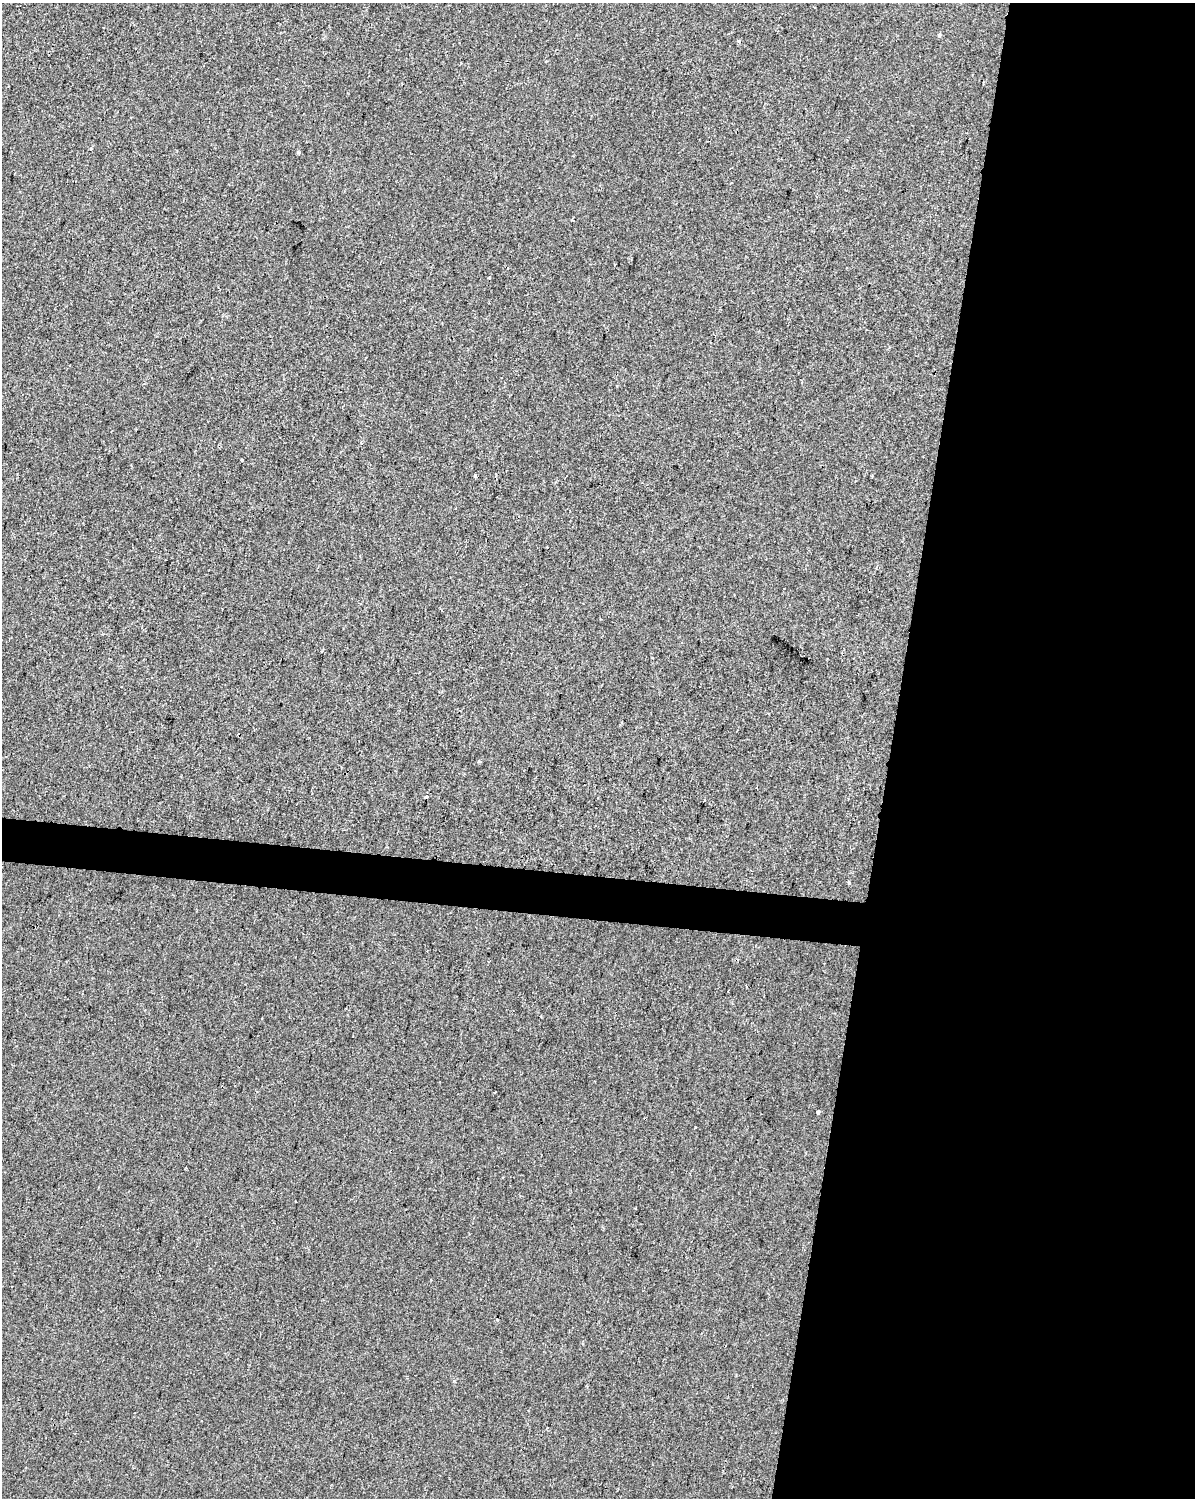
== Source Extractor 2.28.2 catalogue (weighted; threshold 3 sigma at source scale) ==
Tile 8 of 4 x 3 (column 4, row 2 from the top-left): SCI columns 3579-4771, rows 1721-3216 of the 4778 x 4994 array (HDU 1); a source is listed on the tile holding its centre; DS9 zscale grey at full resolution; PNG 1197 x 1500 px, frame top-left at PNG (2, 3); no overlay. Shown black and unused: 28% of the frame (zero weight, under 2 of 3 exposures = <1% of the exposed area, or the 3 px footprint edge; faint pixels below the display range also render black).
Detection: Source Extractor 2.28.2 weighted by HDU 2 'WHT'; one run over the whole footprint, this tile lists its part. Background -1.15e-04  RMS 0.0042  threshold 0.0191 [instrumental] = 3 sigma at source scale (4.5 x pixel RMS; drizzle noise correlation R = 1.50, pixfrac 1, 0.0396/0.0396 arcsec/px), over >= 5 px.
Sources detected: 15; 3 cosmic-ray / hot-pixel residue — not listed; the other 12 listed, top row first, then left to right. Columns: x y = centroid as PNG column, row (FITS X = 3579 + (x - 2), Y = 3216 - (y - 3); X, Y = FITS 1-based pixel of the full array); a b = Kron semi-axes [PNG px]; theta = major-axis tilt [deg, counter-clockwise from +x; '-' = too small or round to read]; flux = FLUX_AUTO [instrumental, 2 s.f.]
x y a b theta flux
939 35 5 4 - 0.73
739 41 4 4 - 0.7
298 152 4 4 - 0.56
490 277 5 3 - 0.34
475 475 3 3 - 1.1
757 788 3 2 - 0.49
426 797 3 3 - 4
704 800 3 2 - 0.42
849 882 5 4 - 0.48
746 986 3 2 - 0.39
818 1112 4 3 - 3.7
547 1428 3 2 - 0.34
Unlisted compact peaks at least as high as the median listed source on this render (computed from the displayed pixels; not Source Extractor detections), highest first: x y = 695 1127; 454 1381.